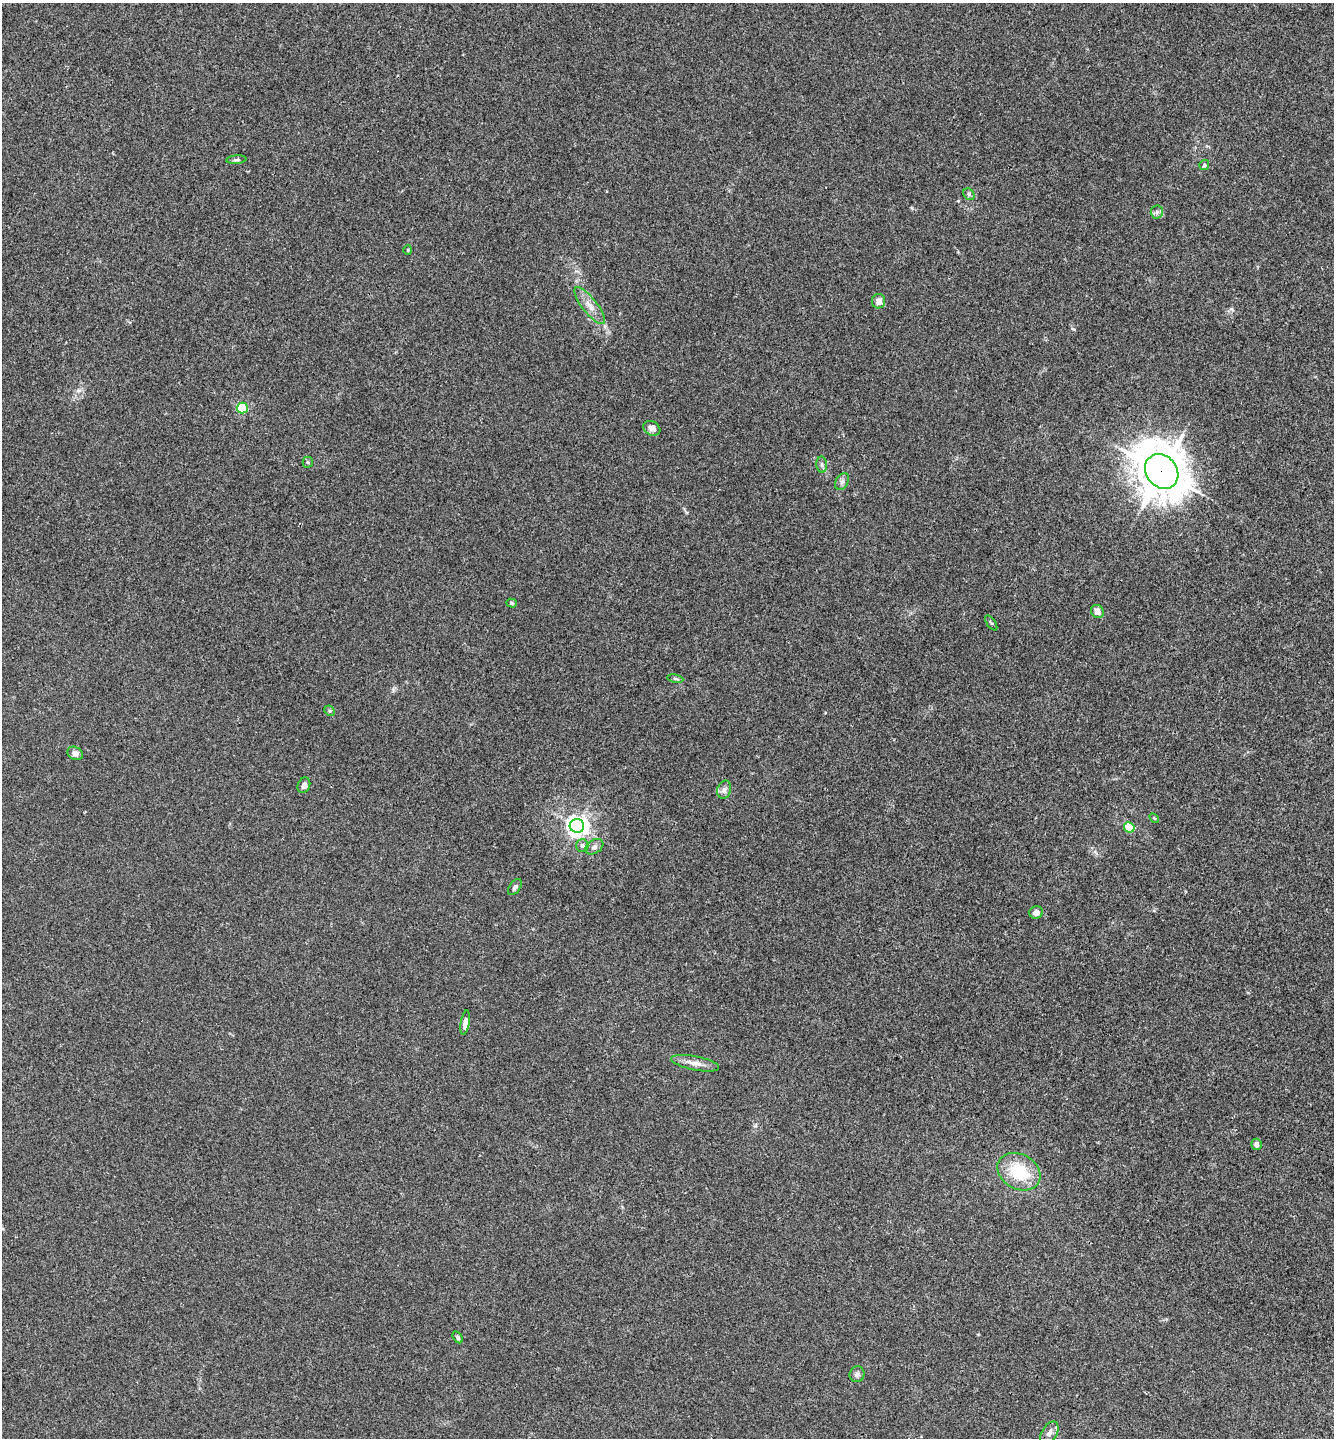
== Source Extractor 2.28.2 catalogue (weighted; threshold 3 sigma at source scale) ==
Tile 6 of 4 x 4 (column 2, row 2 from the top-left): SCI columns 1480-2811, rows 2878-4313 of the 5761 x 5752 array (HDU 1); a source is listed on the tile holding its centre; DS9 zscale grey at full resolution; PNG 1336 x 1440 px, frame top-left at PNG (2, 3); each listed source drawn as its Kron ellipse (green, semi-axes under 4 px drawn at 4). Shown black and unused: <1% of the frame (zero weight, under 3 of 4 exposures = <1% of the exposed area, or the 3 px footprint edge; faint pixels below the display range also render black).
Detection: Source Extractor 2.28.2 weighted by HDU 2 'WHT'; one run over the whole footprint, this tile lists its part. Background 0.0243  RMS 0.0045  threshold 0.0201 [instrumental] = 3 sigma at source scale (4.5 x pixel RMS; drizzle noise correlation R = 1.50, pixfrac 1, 0.05/0.05 arcsec/px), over >= 5 px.
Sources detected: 35; all 35 listed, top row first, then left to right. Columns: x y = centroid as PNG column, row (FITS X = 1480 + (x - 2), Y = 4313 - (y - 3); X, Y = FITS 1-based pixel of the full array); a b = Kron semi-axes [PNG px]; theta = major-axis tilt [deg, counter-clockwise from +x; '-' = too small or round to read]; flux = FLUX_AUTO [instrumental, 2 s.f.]
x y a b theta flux
236 160 10 4 5 0.89
1204 165 5 4 - 0.72
969 194 6 5 - 0.82
1157 212 6 6 - 1.2
408 250 4 4 - 0.45
878 301 7 6 - 2.9
590 306 23 7 -52 4.4
242 408 5 5 - 30
652 428 9 7 -31 2.4
308 462 5 5 - 0.64
822 465 8 5 -84 1.1
1162 471 18 15 -51 1400
842 482 9 6 62 1.4
511 603 5 4 - 0.67
1097 611 7 6 - 2.6
991 623 9 3 -54 0.6
675 679 8 4 -10 0.68
330 711 6 4 -44 0.65
75 753 8 6 -30 2
304 785 8 6 70 1.7
724 790 9 6 74 1.6
1154 818 6 3 -44 0.53
577 826 7 7 - 290
1129 827 5 5 - 11
582 846 6 6 - 1.3
594 847 10 6 33 1.7
515 887 9 5 53 1.3
1036 912 7 6 - 2.8
465 1023 12 4 81 2.5
695 1063 24 7 -11 3.9
1256 1144 5 5 - 1.7
1019 1172 23 17 -30 19
458 1337 6 4 -58 0.84
857 1374 8 7 - 1.5
1049 1433 13 7 58 2.3
Overlapping masked pixels (flux is a lower limit): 1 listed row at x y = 1162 471